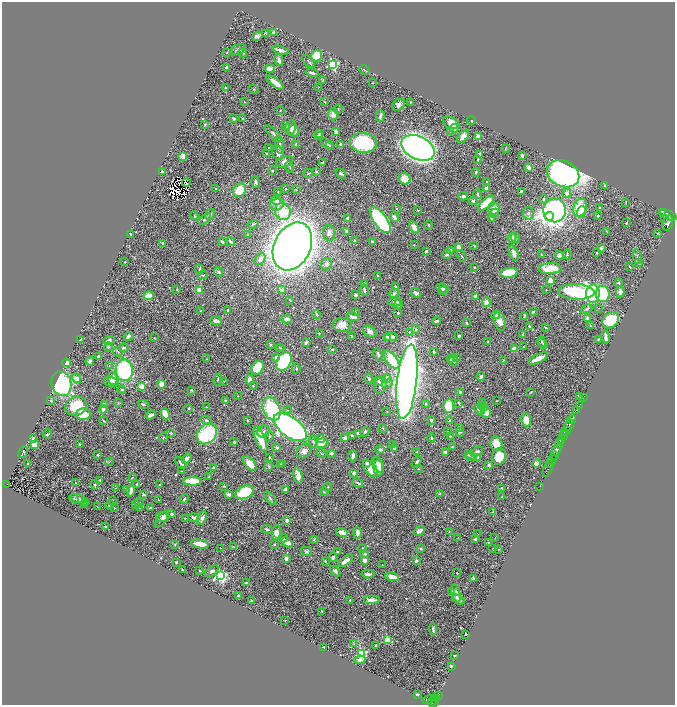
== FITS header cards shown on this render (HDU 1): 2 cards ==
NAXIS1  =                 1345
NAXIS2  =                 1405

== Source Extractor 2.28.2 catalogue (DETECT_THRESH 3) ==
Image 1345 x 1405 px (HDU 1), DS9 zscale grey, zoomed out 1/2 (1 PNG px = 2 x 2 image px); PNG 677 x 707 px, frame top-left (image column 1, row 1405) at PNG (2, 2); each listed source drawn as its Kron ellipse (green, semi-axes under 4 px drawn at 4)
Background 0.775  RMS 0.018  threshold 0.0545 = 3 sigma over >= 5 px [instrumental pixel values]
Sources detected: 681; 38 cannot appear on this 1/2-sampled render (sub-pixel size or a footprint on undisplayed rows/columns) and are neither listed nor drawn; of the other 643, the 500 brightest by FLUX_AUTO listed and drawn (143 fainter detections omitted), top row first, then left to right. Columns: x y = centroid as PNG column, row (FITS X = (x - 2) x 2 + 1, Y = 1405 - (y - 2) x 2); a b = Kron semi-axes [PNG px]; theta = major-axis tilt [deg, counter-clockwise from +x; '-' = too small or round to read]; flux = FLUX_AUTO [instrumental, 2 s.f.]
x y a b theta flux
265 33 3 2 - 3.1
273 33 4 3 - 7.8
257 36 5 3 - 13
238 49 7 5 26 9.2
280 50 8 2 -15 19
227 53 3 2 - 2.1
243 53 4 3 - 4.3
317 56 6 5 - 100
279 60 6 3 -76 13
309 62 8 3 -46 5.1
333 65 4 3 - 620
226 67 3 2 - 17
269 68 5 3 - 33
364 70 5 2 - 5.8
312 73 7 3 -14 11
323 80 3 2 - 2.8
275 83 10 3 -35 47
373 83 2 2 - 2.1
319 87 4 3 - 2.5
226 88 3 2 - 5.5
254 89 5 3 - 3
245 102 3 2 - 2.6
324 102 4 3 - 3.3
410 102 2 2 - 2.4
399 105 7 5 34 15
338 109 4 2 - 2.9
280 110 2 2 - 2.9
333 114 6 5 - 28
380 116 6 2 77 11
243 118 2 2 - 2.3
234 119 3 3 - 11
471 121 4 3 - 3.3
451 123 8 5 -25 44
205 124 4 3 - 6.9
286 125 3 3 - 10
291 128 7 5 77 19
454 128 4 3 - 44
294 131 6 5 - 39
336 131 3 3 - 14
451 131 4 3 - 21
319 133 3 3 - 3
273 134 10 4 -46 9.2
318 135 4 3 - 7.5
463 136 7 4 53 27
478 137 3 2 - 69
363 143 14 10 -4 270
327 144 7 2 -40 6.7
340 144 3 2 - 6.7
280 145 9 3 -84 9.6
296 145 4 2 - 6.8
330 146 3 2 - 2.7
269 148 2 2 - 2.3
418 148 18 11 -26 3500
505 149 4 2 - 3.1
266 153 3 2 - 3.6
278 153 7 5 -75 18
480 154 4 2 - 7.8
183 156 4 3 - 39
522 156 3 2 - 7
478 160 3 2 - 3.5
285 162 8 5 22 20
323 162 3 2 - 4.1
290 167 5 2 - 2.6
528 167 3 3 - 32
272 170 3 2 - 4.8
316 171 2 2 - 5.3
162 172 2 2 - 9.2
476 172 4 3 - 5.1
308 173 5 2 - 3.1
341 173 6 3 -44 6.9
563 174 17 12 -25 2100
405 179 6 5 - 56
256 182 6 3 -75 9.4
487 182 3 2 - 2.8
186 183 4 2 - 3.1
604 185 3 2 - 3
215 188 2 2 - 2.8
486 188 4 3 - 16
286 189 2 2 - 2.4
240 190 7 6 - 84
296 190 3 2 - 2
278 191 2 2 - 2.2
521 191 3 2 - 5.6
567 193 5 4 - 15
478 194 5 3 - 6.4
463 196 5 3 - 8.7
543 199 4 3 - 5.4
276 201 5 4 - 20
473 201 4 3 - 8.5
626 202 3 2 - 2.5
486 203 10 4 43 110
277 205 7 5 23 20
599 207 2 2 - 3.2
396 208 2 2 - 2.6
580 208 9 6 66 110
494 209 6 5 - 47
418 210 3 2 - 2.3
554 210 12 11 - 2200
283 212 8 7 - 91
582 212 6 4 71 67
663 212 3 1 - 420
494 213 5 3 - 6.3
528 213 6 5 - 12
210 215 5 4 - 8.3
668 215 9 4 -24 6400
194 216 4 3 - 3.9
598 216 3 3 - 4.8
394 217 5 3 - 18
549 217 4 4 - 66
492 218 4 4 - 10
205 219 7 3 39 8.8
347 219 4 3 - 14
664 219 3 1 - 420
380 220 15 6 -54 680
626 223 3 1 - 3.2
667 223 8 5 72 5600
253 224 5 3 - 4.4
429 225 5 3 - 3.1
414 227 7 4 -65 28
347 231 3 3 - 10
607 231 3 2 - 2.2
329 233 8 6 -84 15
657 233 3 2 - 3
130 234 2 2 - 3.7
247 235 3 3 - 2.9
512 238 5 3 - 27
515 238 5 4 - 5.8
230 241 5 3 - 12
355 241 2 2 - 13
373 241 4 2 - 4.4
222 242 4 2 - 13
163 243 3 2 - 3.1
414 245 3 3 - 3.8
292 246 25 18 64 7000
474 246 3 2 - 3.1
459 247 4 3 - 22
601 248 3 3 - 7.4
426 251 4 2 - 6
450 251 4 3 - 19
514 253 8 4 -70 21
596 253 2 2 - 2.9
567 254 5 3 - 4.3
447 255 5 3 - 7
541 255 3 2 - 2.7
559 255 4 3 - 7.1
462 256 6 2 -55 4.6
637 256 7 3 -82 5.1
260 259 6 4 58 25
125 262 2 2 - 2
638 263 3 3 - 2.6
326 264 6 5 - 11
474 267 2 2 - 2.8
630 267 3 2 - 2.4
199 269 5 3 - 3.5
550 269 11 5 3 100
219 272 5 3 - 9.8
509 273 8 5 8 120
203 275 5 2 - 3.1
377 276 2 2 - 8.9
550 281 4 3 - 67
364 283 3 2 - 2.5
619 283 4 3 - 5.4
395 287 4 3 - 4.6
442 288 6 4 -22 10
177 290 3 2 - 2.5
199 290 4 3 - 40
282 290 3 3 - 21
364 290 5 2 - 11
546 290 2 2 - 2.3
443 291 3 3 - 4.6
576 292 18 7 -3 560
620 292 5 4 - 21
394 293 5 4 - 8.6
416 293 6 4 -42 12
593 294 9 6 88 240
603 294 8 7 - 190
356 295 3 2 - 7.5
148 296 5 3 - 110
475 296 3 3 - 9.5
290 300 3 2 - 2.3
395 302 6 3 -1 11
486 302 5 3 - 34
398 304 5 4 - 5.6
599 308 3 3 - 2
587 309 6 3 23 5.7
228 310 4 3 - 7.3
200 311 3 2 - 2.8
355 312 3 2 - 3.7
533 312 2 2 - 5.9
398 313 2 2 - 5.3
317 315 4 3 - 8.6
496 315 4 4 - 9.1
524 316 4 2 - 6.1
353 317 6 4 -20 26
287 319 5 4 - 18
587 319 3 3 - 25
611 320 9 7 46 160
216 321 6 3 -8 18
437 321 4 2 - 11
500 321 9 6 -72 34
467 323 2 2 - 4.3
342 325 9 7 4 38
590 325 3 2 - 2.6
529 326 4 3 - 4.9
545 327 3 2 - 4.3
416 329 4 3 - 4.8
370 332 7 5 -35 19
410 332 4 3 - 3.7
319 334 2 2 - 4.5
523 334 3 3 - 6.5
128 336 4 3 - 12
351 336 3 2 - 4
459 336 3 3 - 6.7
387 337 4 3 - 8.3
391 337 7 3 -1 16
606 337 7 3 -80 16
155 338 2 2 - 2.3
81 339 2 2 - 8.7
109 340 6 3 16 14
598 340 3 2 - 4.1
487 342 3 2 - 3.5
542 342 6 2 -78 4.2
306 343 4 3 - 7.5
543 344 6 3 -57 5.9
270 345 2 2 - 3.4
523 346 2 2 - 2.4
108 347 4 3 - 5.2
124 348 4 3 - 6.7
280 348 4 2 - 2.5
332 349 3 2 - 3.7
514 349 2 2 - 78
118 352 5 3 - 4.2
434 352 3 2 - 6.7
378 354 6 3 -65 8.5
98 356 3 2 - 6.3
276 357 4 4 - 11
457 358 3 2 - 4.4
538 358 11 3 25 42
207 359 3 2 - 2.4
450 359 4 2 - 5.4
392 360 11 5 -53 130
503 360 3 2 - 3.5
90 361 5 3 - 8.4
454 361 5 2 - 5.6
284 362 10 7 60 320
66 363 4 3 - 35
109 366 3 2 - 2.6
257 368 7 5 55 140
296 368 5 3 - 4.8
124 370 11 8 -86 400
481 377 4 3 - 11
77 378 5 4 - 24
113 378 6 4 -81 31
387 378 4 4 - 24
218 379 6 3 74 5.8
369 379 5 4 - 6.4
250 380 5 4 - 30
224 381 2 2 - 3.2
379 381 5 3 - 4.8
111 382 7 5 -13 26
407 382 37 10 83 4000
61 384 12 10 -75 470
162 384 4 4 - 27
387 384 5 3 - 6.9
380 385 9 6 81 16
142 386 3 3 - 43
253 386 3 2 - 2.4
122 390 4 3 - 5.1
191 390 3 2 - 3.2
460 392 3 2 - 6.7
531 392 4 1 - 3
238 396 2 2 - 2.3
579 396 3 3 - 12
583 398 2 1 - 27
51 400 3 3 - 3.9
226 401 3 3 - 7.5
496 401 2 1 - 2.1
118 403 4 3 - 2.8
459 403 3 2 - 3.6
482 403 4 2 - 2.3
143 404 5 3 - 5.4
426 404 3 2 - 3.1
105 405 3 2 - 21
76 406 11 9 23 150
449 406 7 5 87 160
579 406 2 1 - 27
206 407 2 1 - 2.2
483 407 4 4 - 6.8
189 408 2 2 - 4.2
103 409 4 3 - 13
272 409 12 8 -65 270
287 410 3 3 - 3.1
479 410 6 3 -42 17
576 410 2 1 - 26
387 411 4 2 - 2.1
486 412 5 5 - 37
83 414 7 6 - 73
165 414 5 3 - 59
151 415 5 2 - 13
572 419 4 3 - 2100
206 420 6 3 -28 7.4
247 420 4 2 - 2.6
431 420 3 2 - 5.3
526 420 6 5 - 42
104 421 3 2 - 3.6
450 421 3 2 - 11
569 425 6 2 61 1700
290 427 19 10 -36 2000
460 427 3 2 - 2.3
383 429 4 2 - 2.2
566 430 4 2 - 500
263 431 6 6 - 11
365 432 5 3 - 6.3
448 432 2 2 - 2.4
460 432 4 2 - 3.8
171 433 3 2 - 4.7
358 433 2 2 - 24
565 433 2 2 - 400
47 434 5 3 - 4.6
207 434 11 9 47 350
269 436 4 3 - 3.4
352 436 3 3 - 5.9
450 436 3 2 - 3
564 436 5 2 - 750
164 437 4 3 - 3.8
345 438 3 3 - 14
432 438 4 3 - 3.4
33 439 4 3 - 7
260 439 14 5 -68 86
320 439 4 4 - 11
562 440 3 1 - 480
234 442 3 2 - 6.6
313 442 6 4 -79 6.8
322 443 6 5 - 110
35 444 4 3 - 47
79 444 3 2 - 4.1
496 444 7 6 - 66
559 444 5 3 - 1300
392 445 3 2 - 2.6
452 447 3 2 - 3.1
277 448 3 3 - 11
394 448 2 2 - 5.9
380 449 4 3 - 9.4
557 450 6 3 60 3600
304 451 8 6 39 24
23 452 6 3 63 5
417 452 3 2 - 2.4
445 452 4 2 - 10
477 452 6 4 33 11
332 453 4 3 - 11
322 454 5 3 - 3.7
98 455 2 2 - 3.3
468 455 3 3 - 3.4
353 456 5 2 - 24
499 456 8 7 - 79
554 456 2 1 - 570
471 457 5 3 - 6.5
269 458 4 2 - 3.9
477 458 4 2 - 30
187 459 5 3 - 19
552 460 5 2 - 1700
109 462 4 2 - 2.6
417 462 6 3 57 12
181 463 7 2 -45 13
282 463 3 3 - 3.9
367 463 3 3 - 14
537 463 4 3 - 28
28 464 2 2 - 2.8
250 464 8 5 -50 49
281 464 3 3 - 3.1
379 464 9 4 -67 28
489 465 4 3 - 7.5
550 465 2 2 - 350
269 466 4 2 - 6.2
213 468 4 3 - 3.8
370 468 10 5 -51 45
378 468 8 5 -85 43
548 468 8 2 64 340
419 469 3 3 - 2.3
182 471 3 2 - 2.1
354 473 3 3 - 16
209 476 2 2 - 3.6
298 476 8 4 -77 26
132 477 3 3 - 2.4
100 480 3 3 - 5.3
192 481 9 4 0 130
76 483 2 2 - 2.8
358 483 6 2 -26 7.2
137 484 3 2 - 11
7 485 4 2 - 120
95 485 5 3 - 5.9
160 485 2 2 - 7.5
224 486 2 2 - 3.3
328 487 4 3 - 3.3
540 487 2 1 - 11
116 488 4 3 - 2.7
502 488 2 2 - 10
126 489 3 3 - 2.9
286 489 4 3 - 8.4
131 490 6 3 76 25
245 492 9 6 25 170
324 492 3 2 - 4
228 494 3 3 - 13
439 494 3 2 - 2.2
144 495 3 2 - 6
502 497 2 2 - 4
270 498 8 3 -49 5.9
74 499 5 2 - 3.7
79 499 8 4 -19 13
184 499 5 3 - 8.1
112 500 3 2 - 2
158 500 2 2 - 2.2
86 502 3 2 - 2.5
139 503 5 4 - 5.5
136 504 4 3 - 4.8
85 505 2 2 - 2
110 505 5 3 - 8.2
98 507 3 2 - 2.7
150 507 3 2 - 2.6
114 508 4 2 - 2.1
140 508 3 3 - 8.9
493 512 4 2 - 3.5
172 514 3 3 - 11
162 517 6 5 - 13
193 518 5 4 - 12
202 518 7 4 67 10
162 519 9 3 52 14
185 519 4 3 - 3.1
287 520 2 2 - 46
106 526 2 2 - 3.9
267 529 6 3 -20 8.2
419 531 6 3 35 23
449 531 4 2 - 2.1
342 532 6 3 -13 33
276 533 7 4 83 19
357 533 6 3 87 22
477 534 3 2 - 2.5
458 537 3 2 - 2.1
495 537 3 2 - 2
283 538 4 3 - 3.7
475 539 3 2 - 9.4
314 540 4 4 - 4.6
287 542 6 3 -31 44
488 542 2 2 - 2.2
175 544 3 2 - 2.2
200 544 8 3 -10 65
274 544 3 2 - 2.9
233 546 2 2 - 2.1
220 548 2 2 - 2.6
363 548 4 3 - 4
421 548 2 2 - 11
493 549 2 2 - 2.7
499 549 3 3 - 2.1
306 551 5 4 - 7.9
337 552 2 2 - 6.6
364 554 3 2 - 11
333 557 4 3 - 13
286 559 4 3 - 17
365 560 4 3 - 26
325 561 2 2 - 6.6
346 561 8 4 37 24
416 561 4 3 - 7.9
176 562 3 2 - 5.2
382 565 2 2 - 2.2
182 570 3 2 - 3.4
200 571 3 2 - 3
212 571 8 4 36 12
335 571 6 4 -45 11
457 573 2 2 - 7.1
368 574 6 3 2 12
221 576 4 4 - 840
392 577 7 3 -15 42
473 578 4 3 - 6.9
246 583 3 2 - 4.9
452 591 3 2 - 3
456 593 9 3 -77 31
238 596 3 3 - 7.9
350 600 3 2 - 3.1
372 600 8 3 0 22
459 600 6 4 -29 12
251 601 2 2 - 3.8
321 611 2 2 - 2.9
285 621 2 1 - 2.2
433 629 6 3 -84 6.4
466 634 2 2 - 5.1
388 640 3 3 - 200
354 644 4 3 - 2.8
376 645 3 2 - 3.6
324 647 2 2 - 6.3
362 653 3 3 - 390
454 655 3 2 - 2.9
360 660 5 3 - 16
451 666 3 2 - 5.8
417 694 2 2 - 3.4
438 695 3 2 - 280
434 698 3 2 - 140
437 698 2 2 - 180
429 700 6 3 14 480
432 702 4 2 - 500
434 702 3 2 - 500
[143 fainter detections neither listed nor drawn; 38 sub-pixel or undisplayed-footprint detections neither listed nor drawn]